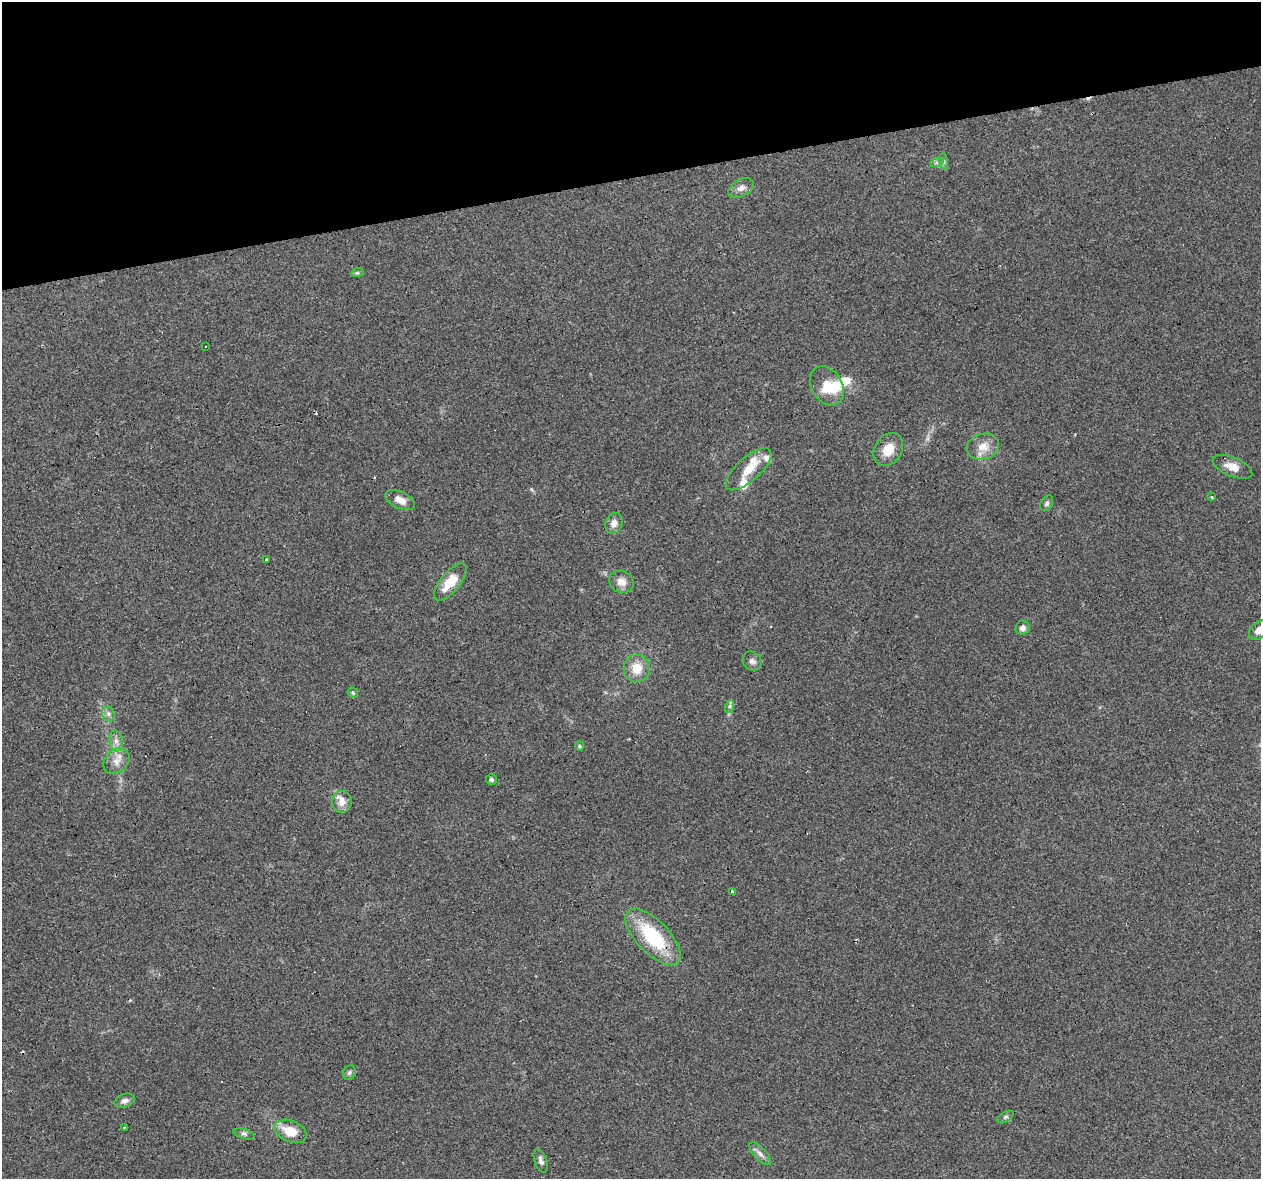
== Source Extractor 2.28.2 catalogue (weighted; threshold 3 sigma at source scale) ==
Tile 3 of 4 x 4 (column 3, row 1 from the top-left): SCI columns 2519-3777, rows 3614-4790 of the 5036 x 4824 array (HDU 1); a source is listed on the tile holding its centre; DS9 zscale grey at full resolution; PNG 1263 x 1181 px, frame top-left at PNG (2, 2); each listed source drawn as its Kron ellipse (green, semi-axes under 4 px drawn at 4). Shown black and unused: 15% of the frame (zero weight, under 3 of 4 exposures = <1% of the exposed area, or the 3 px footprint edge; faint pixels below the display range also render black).
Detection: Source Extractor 2.28.2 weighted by HDU 2 'WHT'; one run over the whole footprint, this tile lists its part. Background 0.102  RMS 0.0062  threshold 0.0279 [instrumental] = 3 sigma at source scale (4.5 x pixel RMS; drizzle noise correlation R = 1.50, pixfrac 1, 0.0396/0.0396 arcsec/px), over >= 5 px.
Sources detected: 49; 2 inside a brighter object's white glare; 6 cosmic-ray / hot-pixel residue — neither listed nor drawn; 2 inside a brighter listed object's ellipse — not listed separately; the other 39 listed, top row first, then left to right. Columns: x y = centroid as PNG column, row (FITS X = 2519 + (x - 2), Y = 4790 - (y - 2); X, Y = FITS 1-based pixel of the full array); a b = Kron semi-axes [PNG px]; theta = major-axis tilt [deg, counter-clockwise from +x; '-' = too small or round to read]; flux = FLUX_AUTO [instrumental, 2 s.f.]
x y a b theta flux
944 161 8 4 -81 1.3
937 162 7 4 18 1.4
741 188 13 8 29 3.7
357 273 7 4 18 0.96
206 346 3 3 - 5.4
827 386 21 15 -59 15
983 447 16 13 18 8.5
888 449 18 13 56 10
1232 467 21 9 -23 6.9
748 469 29 11 42 14
1211 497 3 3 - 6.6
400 500 16 8 -25 5.6
1047 503 8 5 59 1.6
614 523 10 8 67 4.3
267 560 3 3 - 1.7
450 582 23 9 50 14
621 582 13 11 -27 5.1
1023 628 7 7 - 2.8
1259 630 11 8 42 5.7
752 661 10 8 -48 2.7
637 668 14 13 - 11
353 693 5 5 - 0.91
730 706 6 4 71 1.3
108 714 8 6 -69 2
116 741 10 6 -80 3.6
579 746 5 4 - 0.79
116 761 14 11 44 6
491 779 5 5 - 1.2
342 802 11 10 - 6.3
732 892 3 3 - 2.2
653 937 36 16 -46 44
349 1073 7 6 - 1.5
124 1101 10 7 21 2.5
1005 1117 9 5 26 1.4
124 1127 3 2 - 1.3
290 1131 17 10 -22 13
244 1134 11 5 -17 1.7
760 1154 14 6 -47 2.9
541 1161 12 6 -71 2.7
Overlapping masked pixels (flux is a lower limit): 1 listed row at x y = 450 582
Isophote crosses this tile's border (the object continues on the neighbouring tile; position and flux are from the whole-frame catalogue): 1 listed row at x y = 1259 630